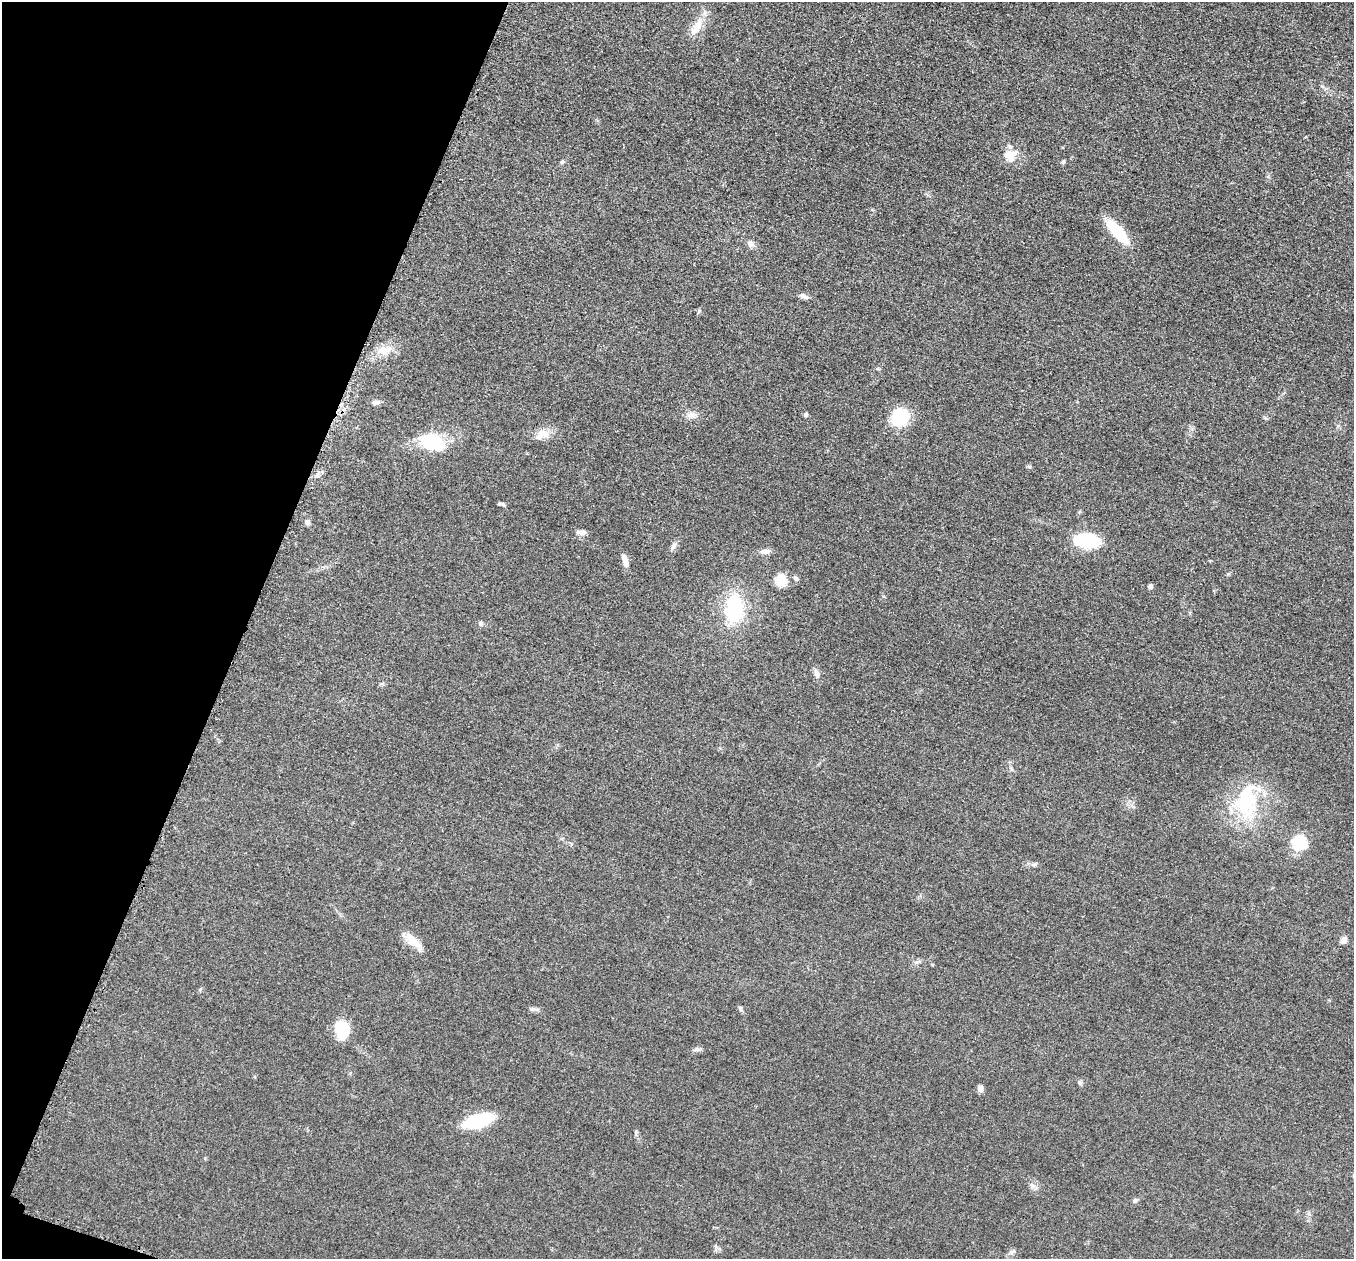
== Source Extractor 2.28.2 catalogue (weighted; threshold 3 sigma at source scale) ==
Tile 9 of 4 x 4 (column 1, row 3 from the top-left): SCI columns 33-1384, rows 1454-2710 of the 5457 x 5502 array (HDU 1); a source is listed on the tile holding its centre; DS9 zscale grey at full resolution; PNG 1356 x 1261 px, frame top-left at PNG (2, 2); no overlay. Shown black and unused: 18% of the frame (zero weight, under 3 of 5 exposures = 3% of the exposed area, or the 3 px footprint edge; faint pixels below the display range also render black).
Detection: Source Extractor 2.28.2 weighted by HDU 2 'WHT'; one run over the whole footprint, this tile lists its part. Background 0.0534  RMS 0.006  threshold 0.027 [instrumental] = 3 sigma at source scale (4.5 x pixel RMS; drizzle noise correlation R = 1.50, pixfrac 1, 0.05/0.05 arcsec/px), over >= 5 px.
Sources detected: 49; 1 inside a brighter object's white glare — not listed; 5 inside a brighter listed object's ellipse — not listed separately; the other 43 listed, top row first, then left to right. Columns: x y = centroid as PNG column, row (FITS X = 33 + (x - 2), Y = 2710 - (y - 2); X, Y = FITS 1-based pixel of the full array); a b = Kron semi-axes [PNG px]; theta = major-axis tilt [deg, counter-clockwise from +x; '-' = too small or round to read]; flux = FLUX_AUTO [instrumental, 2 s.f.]
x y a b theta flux
696 27 26 10 60 8.8
1012 154 18 9 27 6
562 161 5 5 - 0.82
1063 162 5 5 - 0.88
1117 231 27 10 -49 26
751 244 9 7 -72 2.6
803 296 11 6 -23 2.2
385 350 20 12 13 8
375 402 11 5 -1 1.7
690 415 12 8 20 3.5
806 415 5 4 - 1.3
900 417 21 18 51 21
1266 418 6 4 -19 0.75
543 433 19 11 -16 6.5
431 441 27 18 -10 26
1029 467 6 5 - 0.98
499 503 5 5 - 0.9
307 522 8 6 -17 1.6
580 532 10 7 -7 2.4
1087 541 17 9 -6 56
673 546 13 5 55 2.2
765 551 15 6 8 2.9
625 562 12 6 -83 4.2
1228 574 6 4 43 0.78
796 578 8 5 -51 1.4
781 580 9 8 - 15
1150 586 5 4 - 2.1
734 608 34 20 88 39
481 623 6 6 - 1.2
817 674 12 6 -62 2.3
1246 801 49 31 84 44
1299 843 8 8 - 49
1344 940 9 7 65 2.6
413 941 25 10 -43 8.4
740 1008 7 5 -74 1.2
532 1009 6 5 - 1.3
342 1030 21 15 -73 17
1080 1083 7 5 -72 1.1
980 1089 8 6 -76 2.5
479 1120 22 10 17 43
636 1132 6 4 89 0.9
1135 1200 7 6 - 1.3
1013 1252 9 5 32 1.6
Unlisted compact peaks at least as high as the median listed source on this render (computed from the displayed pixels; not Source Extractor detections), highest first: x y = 699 311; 697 1049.